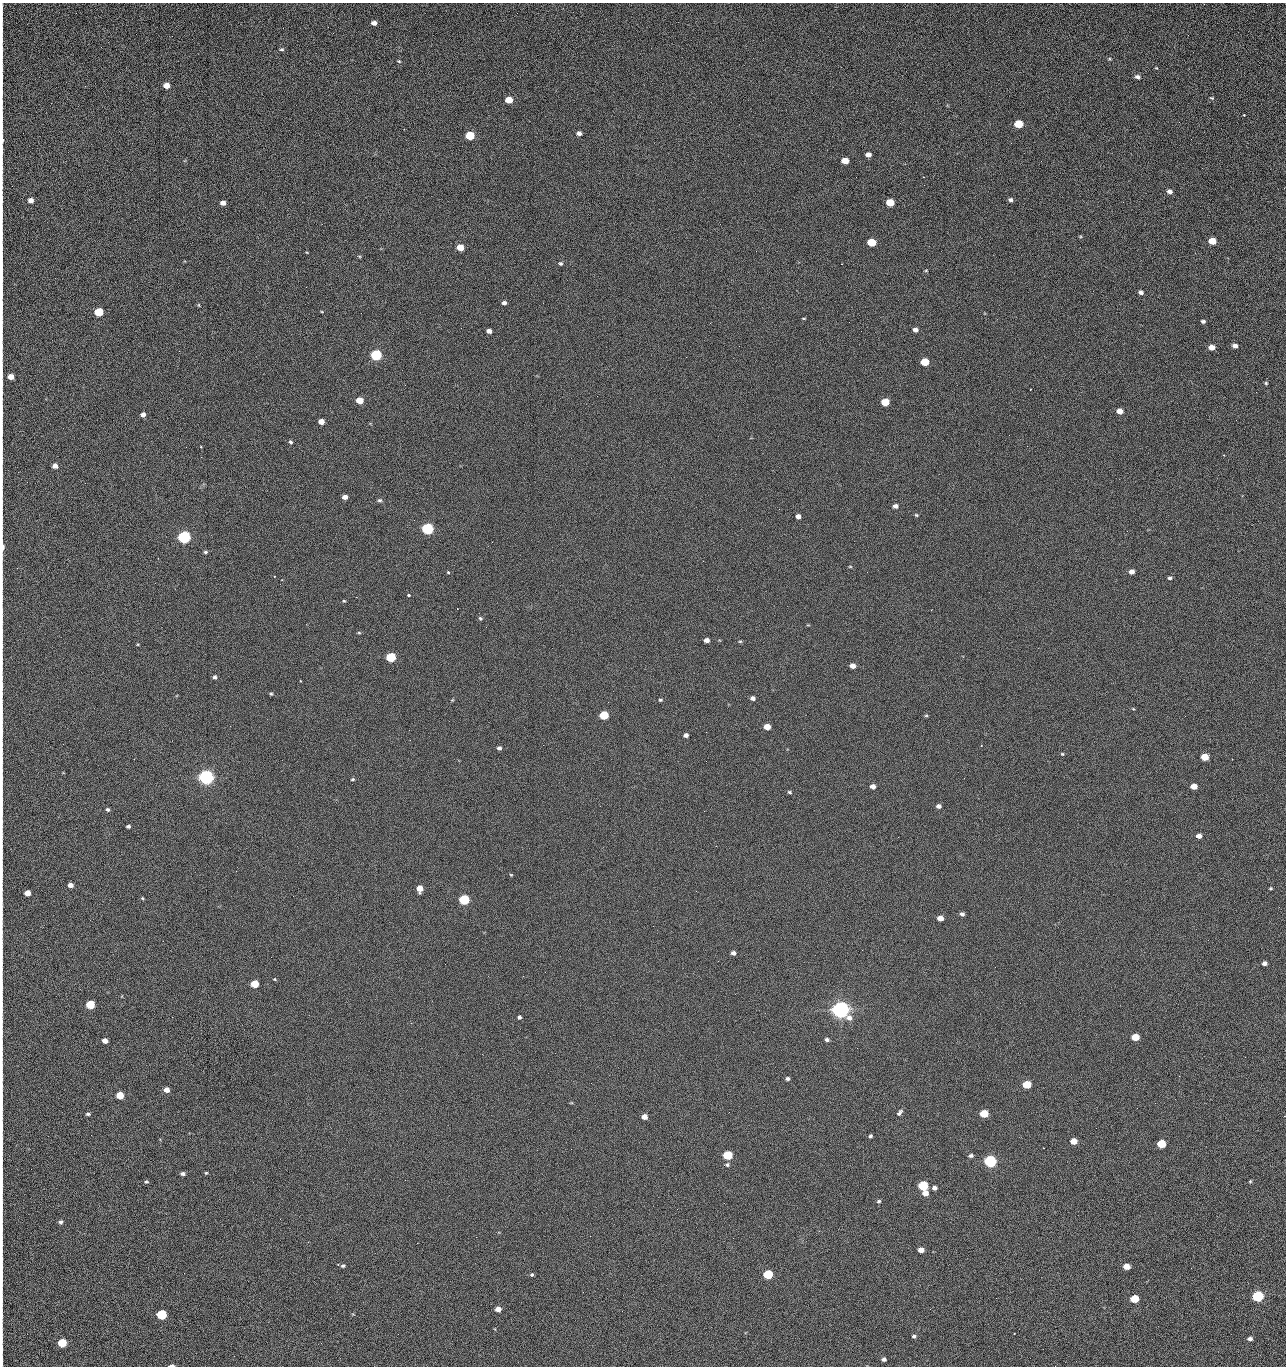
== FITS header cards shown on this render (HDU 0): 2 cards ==
NAXIS1  =                 1284 /fastest changing axis
NAXIS2  =                 1364 /next to fastest changing axis

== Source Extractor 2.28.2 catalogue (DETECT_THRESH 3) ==
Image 1284 x 1364 px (HDU 0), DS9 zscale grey, 1 PNG px = 1 image px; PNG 1288 x 1368 px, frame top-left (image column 1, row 1364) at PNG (2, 3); no overlay
Background 123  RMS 14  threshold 43.2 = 3 sigma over >= 5 px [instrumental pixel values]
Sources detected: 224; all 224 listed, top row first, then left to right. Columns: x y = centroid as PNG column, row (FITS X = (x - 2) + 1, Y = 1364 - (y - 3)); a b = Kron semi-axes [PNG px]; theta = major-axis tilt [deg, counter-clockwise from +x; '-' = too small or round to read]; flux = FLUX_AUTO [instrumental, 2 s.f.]
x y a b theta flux
2 19 14 2 90 2.6e+03
374 23 5 4 - 4.9e+03
1188 35 2 2 - 1.1e+03
2 40 8 2 90 1.4e+03
2 49 10 2 90 1.9e+03
282 49 5 4 - 1.6e+03
1110 59 5 3 - 9.4e+02
399 61 5 4 - 1.0e+03
1137 77 6 5 - 2.9e+03
2 79 22 2 90 4.1e+03
166 85 5 4 - 9.0e+03
1212 98 6 4 -15 1.2e+03
509 100 5 5 - 2.3e+04
1244 115 3 3 - 8.8e+02
2 116 15 2 90 2.6e+03
1179 122 3 2 - 1.3e+03
1018 124 6 5 - 4.4e+04
404 129 2 2 - 5.2e+02
579 133 5 4 - 3.6e+03
470 136 6 5 - 5.4e+04
2 139 21 3 -87 4.6e+03
868 155 5 4 - 6.1e+03
845 161 6 5 - 1.6e+04
1041 161 2 2 - 1.9e+03
856 177 2 2 - 2.2e+03
923 177 2 2 - 1.8e+04
1169 191 6 5 - 3.7e+03
2 199 9 2 90 1.4e+03
31 200 5 4 - 5.3e+03
1010 200 4 4 - 2.5e+03
1123 202 3 2 - 7.9e+02
223 203 5 4 - 5.9e+03
890 203 6 5 - 2.9e+04
1212 241 5 5 - 2.4e+04
871 242 6 5 - 4.2e+04
2 247 7 2 90 1.0e+03
460 247 5 5 - 2.0e+04
359 256 5 3 - 9.0e+02
560 263 5 5 - 1.7e+03
841 264 2 2 - 2.7e+04
2 266 14 2 90 2.6e+03
926 270 4 4 - 9.9e+02
306 287 2 2 - 6.2e+02
1141 292 5 4 - 2.9e+03
504 303 5 4 - 2.9e+03
2 305 17 2 90 3.1e+03
199 305 5 3 - 8.9e+02
99 312 5 5 - 5.2e+04
804 318 4 2 - 8.1e+02
1203 321 4 4 - 2.1e+03
849 322 2 2 - 5.9e+02
710 323 2 2 - 3.4e+03
915 330 5 4 - 3.7e+03
489 331 5 4 - 4.7e+03
739 346 2 2 - 3.9e+02
1235 346 5 4 - 4.4e+03
1212 347 5 4 - 9.8e+03
376 355 6 5 - 1.6e+05
925 362 6 5 - 4.0e+04
11 377 5 4 - 1.1e+04
1266 383 4 4 - 1.2e+03
1256 392 2 2 - 1.0e+03
359 400 5 5 - 2.0e+04
885 402 5 5 - 3.3e+04
2 411 10 2 90 1.7e+03
1119 411 5 4 - 9.9e+03
143 415 5 4 - 4.8e+03
321 421 5 4 - 9.5e+03
1009 435 2 2 - 3.2e+03
290 442 5 4 - 1.6e+03
1027 446 2 2 - 4.8e+02
186 447 2 2 - 3.2e+03
201 447 3 3 - 1.0e+03
2 448 10 2 90 1.7e+03
55 466 5 4 - 5.9e+03
85 483 2 2 - 9.7e+02
345 497 5 4 - 5.0e+03
380 500 6 5 - 1.9e+03
2 503 11 2 90 1.8e+03
895 506 5 5 - 3.8e+03
779 509 2 2 - 5.2e+02
916 515 5 4 - 1.3e+03
798 516 5 4 - 5.0e+03
427 529 6 5 - 2.0e+05
184 537 6 5 - 3.2e+05
492 542 2 2 - 2.6e+03
2 547 8 2 -88 6.5e+03
205 552 4 3 - 1.8e+03
850 566 5 3 - 8.6e+02
17 568 2 2 - 4.7e+02
448 572 3 2 - 2.3e+03
1132 572 5 4 - 5.5e+03
274 576 3 2 - 7.3e+02
1170 578 5 4 - 1.9e+03
282 580 2 2 - 7.6e+02
408 595 3 3 - 2.9e+03
344 601 4 4 - 9.6e+02
2 617 7 2 90 8.4e+02
480 618 5 5 - 1.4e+03
359 633 5 3 - 1.2e+03
706 640 5 4 - 5.0e+03
740 641 5 4 - 1.2e+03
138 644 4 3 - 8.1e+02
2 646 9 2 90 1.6e+03
391 657 5 5 - 9.2e+04
852 666 5 4 - 7.5e+03
215 677 5 4 - 2.1e+03
300 681 2 2 - 9.5e+02
2 685 9 2 90 1.2e+03
271 694 4 4 - 1.1e+03
753 698 5 4 - 4.0e+03
452 700 5 4 - 8.6e+02
660 700 5 4 - 1.3e+03
1133 709 5 3 - 8.1e+02
604 715 5 5 - 5.2e+04
926 715 5 4 - 1.1e+03
767 727 5 4 - 1.5e+04
706 732 2 2 - 7.9e+02
686 735 4 4 - 3.5e+03
63 744 2 2 - 4.2e+02
543 745 2 2 - 3.2e+03
981 746 3 2 - 1.1e+03
499 748 5 4 - 2.5e+03
1062 754 4 3 - 1.1e+03
1205 757 5 5 - 2.7e+04
706 761 2 2 - 2.0e+03
206 777 6 5 - 7.2e+05
353 779 4 3 - 1.2e+03
873 786 5 4 - 5.6e+03
1194 786 5 4 - 1.3e+04
789 792 5 4 - 1.4e+03
2 800 13 2 90 2.3e+03
938 806 5 4 - 3.8e+03
108 809 4 4 - 1.9e+03
128 826 4 4 - 2.1e+03
1199 836 5 4 - 5.7e+03
2 872 16 2 90 2.4e+03
511 875 4 4 - 9.0e+02
70 885 5 4 - 5.6e+03
420 888 5 5 - 1.3e+04
1270 888 3 3 - 9.9e+02
27 893 5 4 - 9.9e+03
142 898 4 3 - 1.0e+03
464 900 5 5 - 1.3e+05
962 914 5 4 - 3.0e+03
940 918 5 4 - 9.7e+03
733 953 4 4 - 3.5e+03
1264 963 4 4 - 4.3e+03
523 976 2 2 - 2.2e+03
274 979 5 3 - 9.1e+02
255 984 5 5 - 3.3e+04
2 987 11 2 90 1.7e+03
90 1005 5 5 - 5.4e+04
840 1010 7 6 - 1.1e+06
519 1017 4 4 - 2.0e+03
411 1023 2 2 - 5.6e+03
1135 1037 5 5 - 2.9e+04
827 1040 5 4 - 2.3e+03
105 1041 5 4 - 6.3e+03
857 1048 2 2 - 1.3e+03
1245 1057 2 2 - 1.9e+03
1179 1076 2 2 - 2.7e+03
787 1079 4 4 - 2.3e+03
1027 1085 5 5 - 4.8e+04
166 1090 5 4 - 7.2e+03
120 1095 5 5 - 3.1e+04
2 1098 18 2 90 3.0e+03
571 1103 5 3 - 8.0e+02
1155 1103 2 2 - 9.6e+02
729 1112 2 2 - 9.1e+02
900 1113 8 4 51 2.5e+03
88 1114 5 4 - 1.9e+03
984 1114 5 5 - 4.4e+04
644 1117 5 4 - 8.5e+03
91 1135 2 2 - 2.4e+03
870 1136 4 3 - 1.7e+03
1074 1141 5 4 - 1.7e+04
2 1143 25 2 90 4.2e+03
1161 1144 5 5 - 5.8e+04
571 1149 2 2 - 8.7e+02
728 1155 5 5 - 7.8e+04
971 1155 6 4 6 2.4e+03
990 1161 6 5 - 2.8e+05
727 1165 6 5 - 1.8e+03
2 1172 14 2 90 2.5e+03
206 1173 4 3 - 1.1e+03
183 1174 5 4 - 2.7e+03
1250 1181 4 3 - 1.1e+03
146 1182 5 4 - 1.5e+03
923 1186 5 5 - 8.5e+04
934 1188 5 4 - 3.7e+03
925 1193 5 5 - 9.8e+03
879 1201 5 4 - 1.6e+03
280 1219 2 2 - 2.1e+03
61 1222 5 4 - 2.3e+03
2 1228 9 2 90 1.5e+03
476 1237 2 2 - 7.1e+03
308 1242 3 2 - 2.0e+03
417 1243 2 2 - 5.4e+03
921 1250 5 4 - 9.0e+03
2 1259 13 2 90 2.5e+03
338 1265 3 2 - 1.3e+03
343 1266 5 4 - 1.7e+03
1126 1266 5 4 - 1.4e+04
768 1274 5 5 - 8.1e+04
532 1275 4 4 - 1.5e+03
2 1280 10 2 90 2.1e+03
583 1292 2 2 - 5.4e+02
1258 1296 5 5 - 1.9e+05
996 1298 2 2 - 2.7e+03
1134 1299 5 5 - 4.6e+04
498 1309 5 4 - 7.8e+03
622 1311 2 2 - 8.0e+02
2 1315 10 2 90 1.7e+03
161 1315 5 5 - 1.0e+05
1014 1334 2 2 - 5.2e+02
914 1336 5 4 - 2.0e+03
1250 1339 5 4 - 3.5e+03
62 1343 5 5 - 5.4e+04
321 1343 2 2 - 5.8e+02
884 1359 4 4 - 3.3e+03
2 1361 17 2 90 2.1e+03
172 1365 5 2 - 3.4e+03
1055 1366 2 2 - 2.1e+03
At the frame edge (FLAGS 8, measured only in part): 31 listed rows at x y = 2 19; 2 40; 2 49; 2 79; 2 116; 2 139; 2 199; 2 247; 2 266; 2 305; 11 377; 2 411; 2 448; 2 503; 2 547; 2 617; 2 646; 2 685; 2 800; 2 872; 2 987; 2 1098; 2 1143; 2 1172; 2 1228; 2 1259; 2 1280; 2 1315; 2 1361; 172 1365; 1055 1366

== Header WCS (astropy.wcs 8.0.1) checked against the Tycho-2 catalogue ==
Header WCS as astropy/WCSLIB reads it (CRVAL/CRPIX/CD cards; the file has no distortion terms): RA---TAN/DEC--TAN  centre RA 15:41:41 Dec +51:59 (235.42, +51.98 deg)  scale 1.26 arcsec/px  FOV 26.9' x 28.5'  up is +92 deg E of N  parity flipped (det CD > 0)
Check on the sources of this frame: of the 60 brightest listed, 9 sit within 2.0 arcsec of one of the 11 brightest Tycho-2 stars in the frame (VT <= 12.29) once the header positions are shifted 0.35 arcsec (0.04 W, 0.35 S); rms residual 0.97 arcsec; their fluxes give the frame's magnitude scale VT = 24.59 - 2.5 log10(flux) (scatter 0.15 mag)
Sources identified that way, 9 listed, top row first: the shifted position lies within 2.0 arcsec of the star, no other Tycho-2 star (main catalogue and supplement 1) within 4.0 arcsec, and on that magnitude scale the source's flux lands within +1.5 / -3 mag of the star's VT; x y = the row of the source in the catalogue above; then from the Tycho-2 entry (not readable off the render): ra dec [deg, ICRS J2000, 3 dp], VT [Tycho-2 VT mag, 2 dp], TYC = Tycho-2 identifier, HIP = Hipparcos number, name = IAU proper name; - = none
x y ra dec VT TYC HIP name
376 355 235.614 +52.064 11.61 3489-1132-1 - -
427 529 235.514 +52.049 11.19 3489-1407-1 - -
184 537 235.515 +52.133 11.12 3489-1380-1 - -
206 777 235.378 +52.130 9.31 3489-1322-1 76850 -
464 900 235.303 +52.042 11.52 3489-958-1 - -
840 1010 235.232 +51.912 9.59 3489-824-1 - -
990 1161 235.143 +51.862 10.97 3489-1016-1 - -
923 1186 235.131 +51.886 12.29 3489-908-1 - -
768 1274 235.084 +51.941 11.45 3489-1346-1 - -